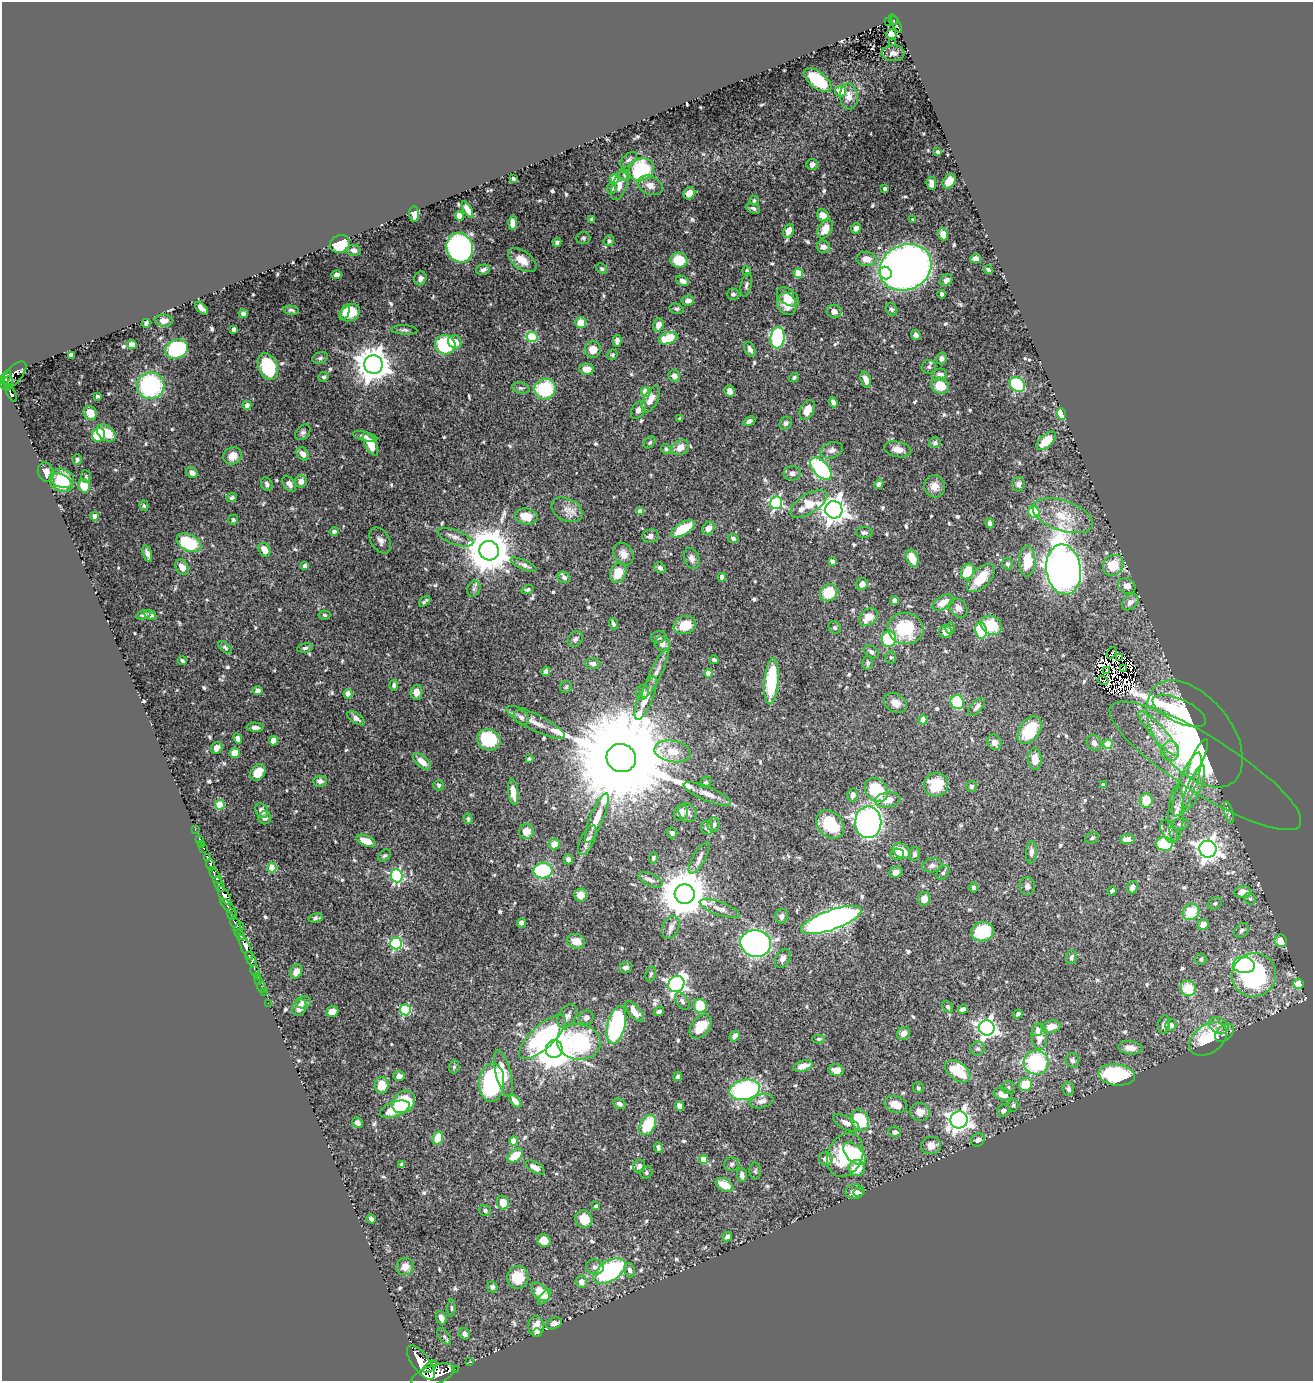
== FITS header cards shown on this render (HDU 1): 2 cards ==
NAXIS1  =                 1311
NAXIS2  =                 1379

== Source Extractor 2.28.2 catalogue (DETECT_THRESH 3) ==
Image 1311 x 1379 px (HDU 1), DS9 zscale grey, 1 PNG px = 1 image px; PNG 1315 x 1383 px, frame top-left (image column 1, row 1379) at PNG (2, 2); each listed source drawn as its Kron ellipse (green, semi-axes under 4 px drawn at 4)
Background 0.802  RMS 0.0098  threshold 0.0293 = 3 sigma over >= 5 px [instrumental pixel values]
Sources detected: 681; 4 with non-positive FLUX_AUTO (blend fragments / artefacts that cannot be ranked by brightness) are neither listed nor drawn; of the other 677, the 500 brightest by FLUX_AUTO listed and drawn (177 fainter detections omitted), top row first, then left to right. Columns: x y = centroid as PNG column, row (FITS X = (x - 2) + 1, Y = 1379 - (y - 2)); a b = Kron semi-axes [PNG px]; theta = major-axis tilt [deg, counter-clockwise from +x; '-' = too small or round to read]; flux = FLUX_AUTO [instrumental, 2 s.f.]
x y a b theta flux
894 21 4 3 - 65
888 22 3 3 - 14
896 24 10 3 -58 120
891 34 5 5 - 20
892 42 3 3 - 1.3
893 53 11 8 1 3.3
818 80 16 8 -39 25
841 91 5 5 - 10
849 96 13 9 -84 5.3
938 152 4 3 - 1.3
628 160 10 5 38 1.9
812 164 6 5 - 2.8
641 170 13 11 31 55
624 175 6 5 - 1.2
513 179 4 3 - 1.4
615 179 5 4 - 15
949 181 8 5 56 6.5
931 183 7 4 -84 3.2
650 185 13 9 -22 5.1
619 186 15 7 71 5.2
612 188 6 4 -83 1.5
885 189 3 3 - 1.9
689 193 6 5 - 5.8
754 201 5 4 - 1.2
753 208 7 4 -25 1.8
467 210 9 4 -60 4.5
414 214 8 4 -88 4.8
823 215 6 5 - 7.7
459 216 5 4 - 7.6
592 219 4 4 - 1.5
913 220 3 3 - 1.5
513 223 7 4 87 4.4
856 228 6 4 61 2.3
825 229 10 6 61 8.4
788 231 7 5 67 6.7
943 234 6 5 - 8.2
583 238 7 5 2 1.2
609 241 5 5 - 1.7
557 242 4 4 - 1.9
340 244 10 8 24 29
823 247 6 6 - 3.3
460 248 15 13 -68 180
354 250 7 5 -12 2.9
976 258 5 4 - 2.6
866 259 10 7 -4 7
522 260 16 9 -36 9
679 260 8 7 - 16
906 267 27 22 26 570
602 269 6 4 -44 1.4
483 270 7 5 13 1.9
988 270 5 3 - 1.5
747 271 5 4 - 1.4
798 273 4 4 - 24
886 273 6 6 - 12
337 275 5 4 - 3.1
420 278 7 6 - 3.1
946 280 6 5 - 2.7
683 281 6 4 -27 3.5
746 285 12 5 79 2
733 294 6 5 - 1.5
942 294 4 4 - 1.7
788 297 12 7 -36 8.7
688 301 6 5 - 3.5
787 304 12 9 -63 10
201 308 8 4 -45 2.8
677 309 7 5 -16 1.3
891 309 6 5 - 1.6
291 310 8 4 -10 1.4
834 311 7 6 - 3.7
345 312 8 4 66 4.6
243 313 4 3 - 1.7
350 313 10 8 31 10
164 321 9 6 -5 3.9
146 323 4 4 - 1.4
581 323 5 5 - 12
658 325 7 5 71 3.8
234 329 4 4 - 2.4
404 330 13 5 -3 1.9
916 335 5 4 - 2.4
532 337 5 5 - 41
668 338 9 5 18 22
778 338 10 7 83 82
617 341 6 4 -88 1.9
455 342 7 6 - 7.7
132 344 5 4 - 3.7
445 345 10 9 - 60
177 349 12 9 22 64
750 349 8 5 -65 2.7
593 350 8 8 - 7.4
71 355 4 4 - 3.7
612 355 5 5 - 1.2
320 358 8 5 19 1.6
941 358 6 5 - 2.4
373 365 9 9 - 1300
268 367 14 9 -68 39
929 367 7 7 - 1.7
587 369 7 5 -2 7.1
13 375 17 8 48 260
940 375 7 6 - 3.5
674 376 6 5 - 4.2
6 377 7 4 58 430
324 377 5 5 - 1.4
794 378 5 4 - 1.3
866 379 8 5 -73 4.7
8 381 5 4 - 260
1017 385 8 6 -37 63
150 386 14 13 - 80
940 386 9 8 - 14
8 387 3 3 - 75
521 388 8 5 -9 1.6
545 389 11 10 - 44
730 391 6 5 - 4.4
646 392 5 4 - 22
11 394 9 3 -59 200
97 396 4 3 - 1.2
651 399 14 7 62 7.2
833 402 5 4 - 2.2
247 405 4 4 - 3.7
638 410 10 6 59 3.4
807 410 10 7 63 8
90 413 7 6 - 6.7
1062 414 6 4 -69 24
680 418 4 4 - 1.2
749 421 6 4 29 2.6
786 423 7 5 52 2
303 432 9 6 48 2
106 433 10 7 -39 13
98 435 7 6 - 30
365 436 13 4 -15 3.2
1046 441 12 6 44 19
650 442 6 5 - 1.3
935 443 6 5 - 1.9
370 444 13 5 -63 11
680 447 9 7 33 7.8
666 449 5 4 - 1.5
898 449 14 7 -11 5.2
832 450 11 8 18 3.1
303 454 7 5 -49 4.7
232 456 9 8 - 6.8
77 459 5 4 - 2.2
821 469 13 7 -45 78
46 472 10 7 -70 5.6
192 472 6 5 - 3
792 473 8 7 - 3.1
86 476 6 5 - 1.2
62 478 12 9 -18 22
301 481 6 6 - 3.8
61 483 12 8 -27 20
267 484 7 5 -63 2
289 484 9 5 -55 3.4
879 484 5 4 - 2.7
1018 484 7 6 - 2.6
84 486 7 5 -71 15
934 486 11 10 - 5.8
232 498 5 4 - 1.4
776 503 6 6 - 110
809 504 21 9 32 17
144 506 5 4 - 1.2
567 510 16 11 -27 5.6
834 510 9 8 - 710
640 511 4 4 - 4.9
1034 512 6 5 - 22
95 516 4 4 - 5.9
526 516 11 8 -11 9.2
1063 516 31 15 -19 22
233 520 5 5 - 1.2
990 523 5 4 - 2.7
708 528 7 5 48 4.8
683 529 13 6 31 23
334 531 4 4 - 2.3
864 533 8 5 1 2.1
650 536 8 6 13 2.9
455 537 19 7 -21 4.4
733 538 5 4 - 1.5
380 541 14 9 -58 3.9
189 543 13 8 -27 37
264 550 7 5 -57 7.5
489 551 10 9 - 2800
147 554 8 4 -74 2.9
623 554 12 9 -61 4.4
692 558 11 7 -71 3.4
912 558 9 5 -70 12
832 561 4 4 - 2.6
1027 561 15 8 -90 19
1007 564 6 5 - 1.5
523 565 14 4 -23 2.3
1113 565 11 9 50 17
305 566 4 3 - 2.5
182 567 8 6 -57 6.3
660 568 6 5 - 1.8
1064 569 25 17 -81 730
967 572 8 6 63 22
618 573 10 7 66 12
564 577 6 5 - 1.8
722 577 4 4 - 5
981 578 17 9 46 15
862 584 6 5 - 5.2
1127 586 9 7 -27 5.1
474 589 8 6 69 1.8
527 589 6 4 18 1.3
829 593 9 8 - 21
894 600 4 4 - 6.2
425 601 7 3 42 1.3
1130 602 9 6 43 3.7
943 603 11 6 30 8.4
958 608 10 8 -51 3.4
144 615 7 4 17 1.7
150 615 6 4 -28 2.2
324 615 6 4 -5 1.3
868 617 10 7 44 10
613 624 6 4 -70 1.6
685 625 11 9 19 15
991 625 11 9 -29 20
835 627 6 5 - 1.5
906 628 18 15 -7 36
950 628 5 4 - 1.3
981 631 8 6 -80 50
945 632 6 6 - 5.2
659 637 7 6 - 2.4
575 639 8 6 45 1.9
889 639 8 7 - 45
662 644 8 7 - 5.1
225 648 8 4 -38 1.4
305 648 8 4 10 1.5
871 652 8 5 -35 2.3
1112 653 6 2 57 2.2
891 657 6 5 - 1.2
1119 657 3 2 - 1.2
714 660 4 4 - 1.5
182 661 4 4 - 1.2
868 663 7 5 -86 1.8
593 664 7 5 -9 2.9
1124 668 4 2 - 1.2
546 671 5 4 - 2.5
1106 671 3 2 - 1.5
656 673 27 6 64 5.2
708 673 4 4 - 6.3
1103 680 5 2 - 1.3
771 681 23 7 85 48
394 685 5 4 - 2
566 687 6 5 - 1.2
258 691 5 4 - 3.4
416 692 7 6 - 5.3
642 692 7 6 - 2.4
348 694 4 4 - 11
646 698 23 7 68 9
957 702 7 6 - 26
895 703 12 9 -31 5.4
977 707 11 5 48 2.7
1179 711 29 11 -25 49
521 717 8 6 -43 2.6
356 718 10 5 -34 2.5
923 720 4 4 - 15
536 722 32 8 -27 8.8
255 727 8 4 0 2.8
1030 730 15 10 56 26
1159 733 29 7 -48 12
1195 734 62 36 -51 150
238 738 5 4 - 4.4
489 740 12 10 -22 37
273 741 5 4 - 12
994 742 8 6 -57 4.6
1094 743 8 7 - 3.1
1108 744 5 4 - 23
217 748 6 5 - 4
673 751 18 10 -10 12
1170 751 10 9 - 5.6
235 753 5 5 - 8.9
621 758 15 14 - 28000
1198 758 21 6 65 29
529 759 3 3 - 1.2
1035 759 11 7 -87 5.7
422 761 11 5 -40 7.2
1205 766 112 28 -32 81
258 772 9 6 49 11
320 781 7 5 2 2.5
706 782 6 5 - 1.5
439 785 5 5 - 1.2
936 785 12 12 - 19
1103 785 4 3 - 1.4
1187 785 34 8 69 15
971 786 5 5 - 1.3
1194 789 25 7 68 6.3
876 790 13 10 -49 41
513 792 13 5 -83 8
707 794 25 7 -23 6.4
853 795 6 5 - 3.5
888 800 13 7 6 9.9
1146 800 7 6 - 13
220 805 5 5 - 26
262 811 7 6 - 4.1
687 812 10 8 -51 2.7
681 813 8 6 65 6
1229 813 11 4 -75 1.6
1176 814 28 7 87 7.6
265 818 6 6 - 2.6
597 818 26 6 68 9.4
468 819 5 4 - 1.4
868 822 16 13 89 250
830 824 16 12 -48 29
1180 824 9 5 8 1.9
714 825 7 6 - 2.3
707 828 7 6 - 2.5
195 829 3 2 - 12
526 831 7 7 - 7.9
1169 831 12 7 -62 3
672 833 5 5 - 1.6
1092 838 7 5 20 1.3
199 839 3 2 - 15
1127 839 7 5 5 4.7
587 840 16 7 64 3.8
366 841 10 5 -22 8.6
201 844 2 2 - 6.3
554 844 6 5 - 7.6
1164 844 8 7 - 42
204 848 3 3 - 29
1208 849 8 8 - 500
902 851 10 6 -32 13
1031 852 11 5 84 2.8
897 854 7 5 1 2.3
915 854 7 5 78 1.8
385 855 7 5 40 1.4
207 857 4 3 - 110
653 858 5 4 - 1.2
699 858 17 6 61 3.9
568 859 5 4 - 2.9
211 865 5 3 - 170
932 865 10 7 13 3
272 868 4 4 - 22
543 871 9 8 - 77
896 872 7 5 25 4.6
943 873 8 5 53 1.7
216 876 9 4 -58 890
397 876 6 6 - 94
650 880 13 6 -25 2.8
219 884 8 3 -61 370
1027 886 9 8 - 2.9
973 887 5 4 - 1.2
1132 887 6 5 - 3.2
1112 891 4 4 - 1.3
1242 892 8 6 7 8
685 894 10 10 - 3200
581 895 6 6 - 8.8
224 896 10 4 -60 1300
924 899 7 6 - 7.1
1250 899 6 5 - 1.4
1215 903 7 5 27 1.5
228 907 11 4 -46 420
720 909 21 6 -19 5
1191 912 9 7 43 19
231 914 6 3 -69 310
782 916 7 6 - 2.6
316 918 7 4 11 1.8
831 920 32 10 20 380
521 923 4 4 - 2.8
235 924 7 3 -62 400
1203 925 5 5 - 6.2
671 927 12 8 64 3.1
239 929 7 3 58 130
1241 930 8 6 46 2.2
982 932 11 9 13 32
240 935 6 3 -52 64
576 941 9 7 -15 8.2
1281 941 6 6 - 9.7
396 943 6 5 - 84
756 943 15 13 -13 250
246 947 14 4 -64 920
1072 957 7 5 76 1.8
783 958 10 7 60 3.1
251 959 8 4 -61 890
1201 959 6 5 - 1.5
1244 965 11 8 -5 71
626 967 6 5 - 2.5
255 971 5 3 - 35
296 972 7 6 - 4.9
651 974 7 5 74 1.5
1254 975 22 21 - 100
258 976 3 2 - 17
259 980 2 2 - 13
676 984 8 7 - 240
1299 984 5 5 - 13
261 987 6 3 -73 15
1188 988 8 7 - 20
264 992 3 2 - 8.8
682 1001 9 6 -56 2.2
303 1002 8 6 12 2.3
268 1003 2 2 - 10
700 1006 7 6 - 23
299 1007 8 6 61 5.5
948 1007 6 4 -50 1.3
963 1009 5 4 - 2.3
405 1010 5 5 - 52
332 1011 6 5 - 4.3
634 1011 12 5 -50 7.2
659 1011 5 4 - 1.7
1018 1014 5 4 - 2.1
567 1016 13 8 59 3.6
586 1018 7 7 - 2.7
1164 1024 9 5 77 3.2
616 1025 19 9 76 96
1171 1025 6 5 - 2.4
1219 1026 10 7 -30 3.7
701 1027 13 9 53 14
1051 1027 9 6 11 6.2
987 1028 8 7 - 310
1037 1030 6 5 - 2.6
903 1033 7 6 - 3.4
1224 1033 11 7 40 3.1
734 1036 6 4 54 3.6
1039 1036 13 7 -85 8.1
542 1037 30 11 43 86
819 1039 6 4 0 1.3
1208 1039 21 14 37 36
579 1042 22 17 -6 98
1130 1048 12 6 -6 5.8
554 1049 9 8 - 1700
978 1049 7 7 - 1.6
1073 1060 7 6 - 2.1
1036 1062 12 12 - 64
803 1066 10 5 17 7.8
454 1067 6 5 - 1.2
836 1070 8 6 -10 5.2
958 1071 14 8 -38 32
503 1073 24 7 -76 13
1117 1075 18 10 -7 66
399 1076 6 5 - 3
678 1076 5 4 - 1.5
492 1082 19 12 87 87
382 1085 8 7 - 11
1026 1085 7 6 - 18
1008 1087 6 6 - 1.6
918 1088 6 5 - 1.3
1068 1089 7 6 - 2.6
745 1090 15 10 13 93
1003 1094 9 6 -19 7.6
515 1101 8 4 -46 5.5
762 1101 12 7 13 4.7
403 1102 12 10 43 47
619 1104 7 5 -33 2.2
896 1104 11 8 -20 9.5
1013 1105 6 5 - 1.2
680 1106 5 4 - 4.3
395 1109 15 7 20 17
1003 1110 6 6 - 2.5
920 1112 10 9 - 6.8
860 1120 11 9 -64 37
959 1120 8 8 - 440
358 1123 6 5 - 2.3
846 1123 14 6 -27 4.7
648 1125 11 7 60 27
895 1132 6 5 - 2.4
438 1138 6 5 - 16
978 1140 7 6 - 2.9
514 1141 4 4 - 13
931 1145 10 8 7 6.6
658 1148 5 3 - 1.5
854 1154 14 8 -46 41
845 1155 22 17 65 40
515 1156 9 5 38 14
704 1159 4 4 - 11
826 1159 7 6 - 4.5
402 1164 4 3 - 1.5
732 1164 7 7 - 1.8
639 1166 6 6 - 2.5
535 1167 11 5 -30 4.7
857 1168 8 8 - 18
755 1171 8 5 -88 1.2
646 1173 6 6 - 1.4
742 1175 7 5 -85 2.4
724 1185 9 6 -28 14
855 1192 9 7 6 4.7
859 1193 5 4 - 2.3
503 1203 7 6 - 7.6
595 1206 3 3 - 1.3
485 1210 6 5 - 1.8
371 1219 5 4 - 2.5
584 1219 9 8 - 14
727 1236 5 4 - 2.4
544 1241 7 6 - 9.2
405 1267 9 8 - 6
595 1267 9 7 -12 2.8
630 1270 7 5 -81 2.8
609 1271 18 10 33 110
518 1277 11 10 - 17
581 1282 6 5 - 4.6
492 1287 5 5 - 2.1
540 1292 11 7 -46 14
545 1297 9 4 53 2.7
451 1308 8 4 -90 1.2
441 1318 7 5 -68 5
554 1323 8 5 22 2.5
536 1326 10 8 87 11
537 1333 4 3 - 1.2
465 1334 6 5 - 2.5
444 1336 9 5 -55 1.7
421 1362 20 8 -54 3000
469 1362 3 2 - 6
430 1367 8 3 35 480
455 1369 2 2 - 8.2
433 1375 22 9 19 3100
At the frame edge (FLAGS 8, measured only in part): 1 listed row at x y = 433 1375
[177 fainter detections neither listed nor drawn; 4 non-positive-flux detections neither listed nor drawn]